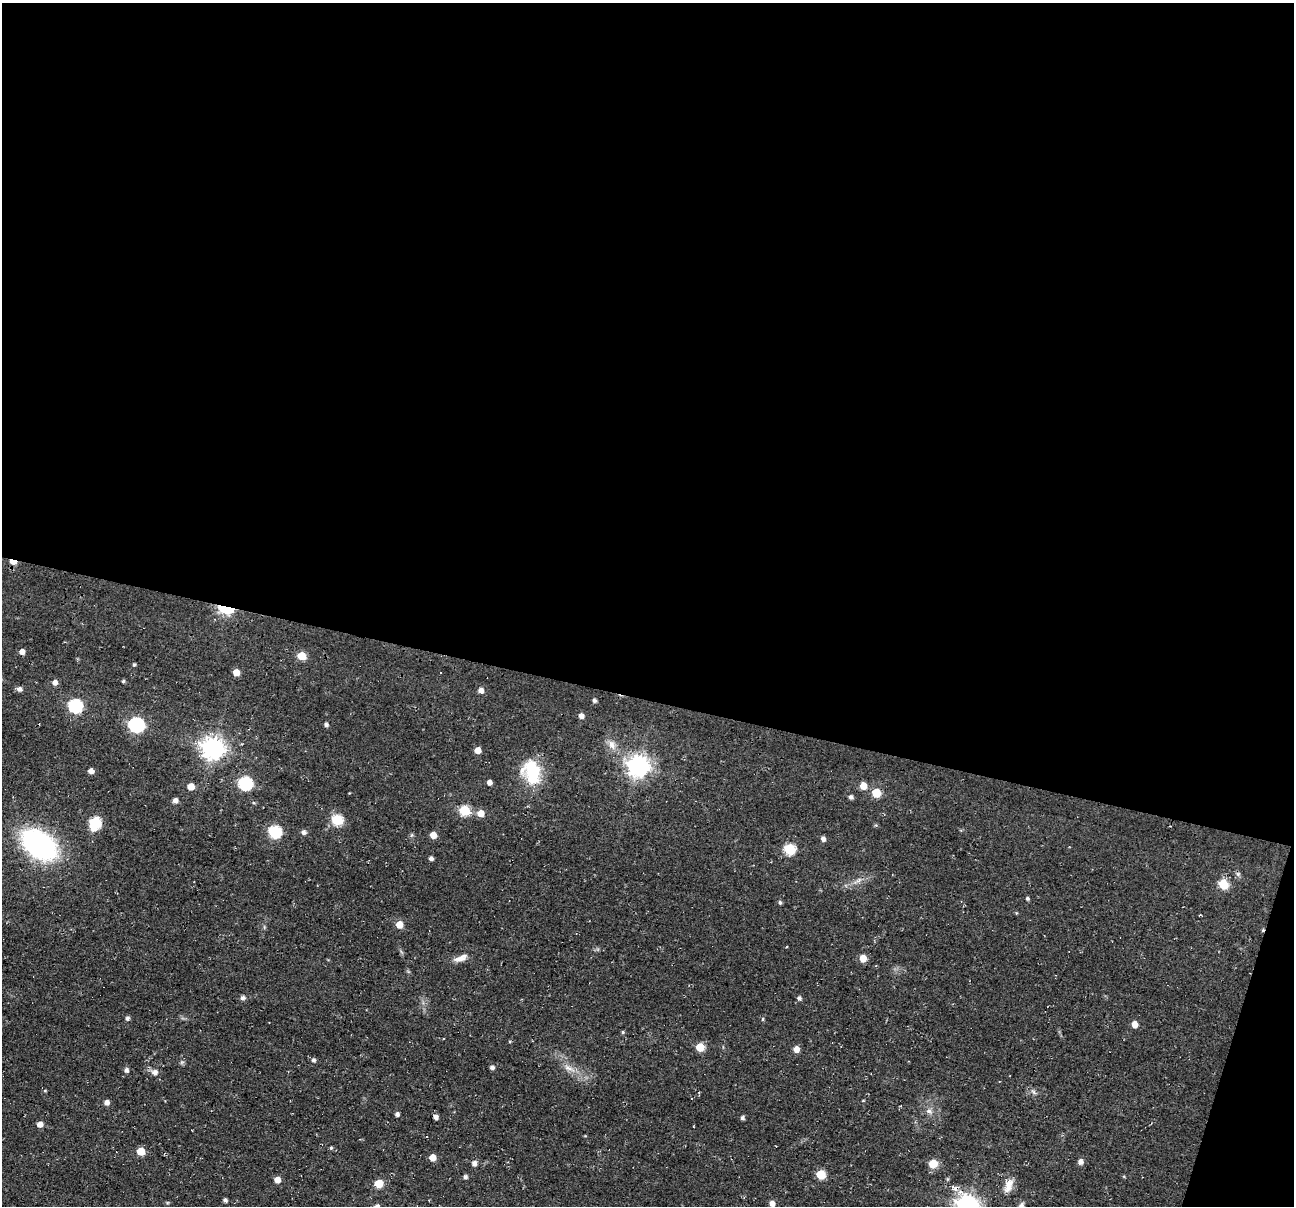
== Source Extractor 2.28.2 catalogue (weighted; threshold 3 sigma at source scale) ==
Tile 4 of 4 x 4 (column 4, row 1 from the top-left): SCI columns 3883-5174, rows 3772-4975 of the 5174 x 5222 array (HDU 1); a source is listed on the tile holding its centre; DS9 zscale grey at full resolution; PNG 1296 x 1208 px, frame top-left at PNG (2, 3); no overlay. Shown black and unused: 59% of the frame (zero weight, under 2 of 3 exposures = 2% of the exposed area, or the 3 px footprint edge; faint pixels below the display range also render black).
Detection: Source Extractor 2.28.2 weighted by HDU 2 'WHT'; one run over the whole footprint, this tile lists its part. Background 0.0471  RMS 0.008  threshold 0.0362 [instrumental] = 3 sigma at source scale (4.5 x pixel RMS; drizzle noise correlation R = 1.50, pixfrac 1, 0.05/0.05 arcsec/px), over >= 5 px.
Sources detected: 90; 4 cosmic-ray / hot-pixel residue — not listed; the other 86 listed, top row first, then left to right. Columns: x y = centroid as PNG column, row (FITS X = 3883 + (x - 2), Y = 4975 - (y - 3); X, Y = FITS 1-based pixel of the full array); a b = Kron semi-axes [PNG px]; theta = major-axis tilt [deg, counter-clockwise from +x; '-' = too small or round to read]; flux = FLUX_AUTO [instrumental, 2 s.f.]
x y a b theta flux
13 562 6 4 -15 9.8
226 609 11 6 -11 64
22 652 5 4 - 5
301 656 5 5 - 20
134 664 4 3 - 1.2
236 672 5 5 - 9.6
123 681 4 4 - 1.2
55 682 5 5 - 4
19 689 6 5 - 3.1
481 690 5 5 - 4.4
594 700 4 4 - 2
75 706 7 6 - 110
581 716 5 5 - 4.1
136 725 7 6 - 170
326 725 4 4 - 2
612 745 14 9 -64 6.2
213 748 8 7 - 600
478 750 5 5 - 7.4
638 766 8 7 - 540
91 771 5 4 - 4.9
532 773 23 17 -72 42
489 782 4 4 - 3.5
245 783 7 6 - 100
191 786 5 5 - 11
863 786 6 5 - 9.8
876 793 6 5 - 22
851 797 5 5 - 2.2
175 800 5 5 - 4
254 803 5 3 - 0.83
464 810 6 5 - 46
481 813 6 5 - 8.8
337 820 6 6 - 49
95 823 7 6 - 64
876 825 4 4 - 0.93
275 832 6 6 - 85
304 832 5 5 - 2.8
433 835 5 5 - 8.8
823 839 5 5 - 2.9
39 845 27 17 -36 180
790 849 6 6 - 52
431 858 4 4 - 2.5
1238 874 6 4 -18 1.3
859 880 10 5 36 2.6
1223 884 6 5 - 33
1027 898 4 4 - 1.4
780 903 5 4 - 1.3
399 924 5 5 - 12
461 958 18 7 23 6
863 958 5 5 - 11
243 998 6 6 - 2.1
799 998 5 5 - 1.9
127 1018 5 4 - 2
763 1019 5 3 - 0.88
1135 1024 6 5 - 6.8
623 1032 5 4 - 1.1
700 1047 5 5 - 21
796 1049 5 5 - 7.3
314 1060 5 5 - 1.9
182 1062 7 4 18 1.2
492 1067 4 4 - 2.8
569 1068 19 6 -27 6.4
126 1070 5 5 - 2.5
155 1072 8 7 - 3.8
45 1091 4 4 - 0.86
1034 1092 7 5 -59 1.7
863 1100 4 3 - 0.6
106 1102 5 4 - 4.2
929 1111 8 6 -2 2.7
397 1114 4 4 - 2.4
435 1117 4 4 - 3.3
742 1118 4 4 - 1.9
40 1124 5 5 - 5.6
331 1148 5 4 - 1
141 1151 5 5 - 17
433 1158 5 5 - 9.5
1080 1162 6 5 - 3.6
474 1163 5 5 - 3.2
933 1164 6 5 - 23
821 1174 6 5 - 27
465 1177 5 4 - 1.9
277 1180 5 5 - 7.2
379 1183 5 5 - 21
1008 1186 20 9 69 7.8
225 1200 4 4 - 2
772 1204 5 5 - 4.7
967 1205 8 8 - 540
Overlapping masked pixels (flux is a lower limit): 3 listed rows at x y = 13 562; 226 609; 967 1205
Isophote crosses this tile's border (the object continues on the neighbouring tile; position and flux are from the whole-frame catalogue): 1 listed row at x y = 967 1205